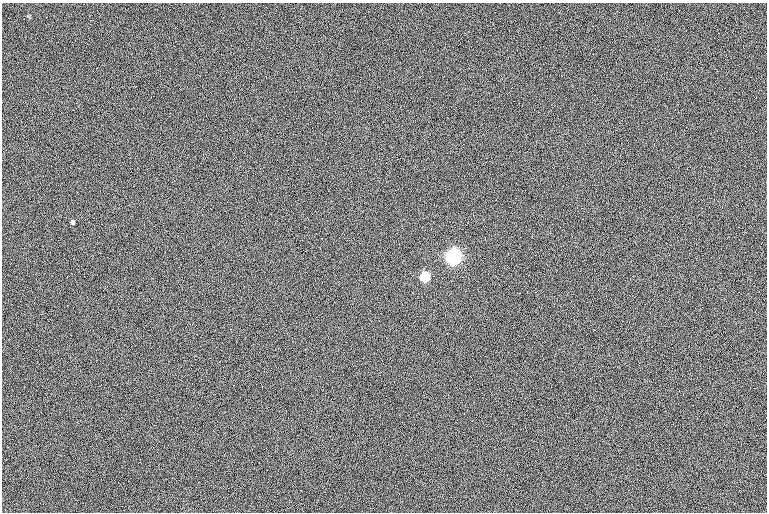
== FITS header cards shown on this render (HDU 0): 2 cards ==
NAXIS1  =                  765
NAXIS2  =                  510

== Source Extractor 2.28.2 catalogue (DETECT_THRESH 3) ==
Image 765 x 510 px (HDU 0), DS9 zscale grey, 1 PNG px = 1 image px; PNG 769 x 514 px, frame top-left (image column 1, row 510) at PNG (2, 3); no overlay
Background -0.654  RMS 12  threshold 35.2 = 3 sigma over >= 5 px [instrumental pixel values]
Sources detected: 3; all 3 listed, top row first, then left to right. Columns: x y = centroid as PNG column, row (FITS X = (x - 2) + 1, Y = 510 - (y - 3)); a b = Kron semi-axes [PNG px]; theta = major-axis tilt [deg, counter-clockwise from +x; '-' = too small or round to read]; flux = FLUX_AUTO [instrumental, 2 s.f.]
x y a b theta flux
72 222 4 4 - 1400
453 257 7 6 - 350000
425 277 6 5 - 59000